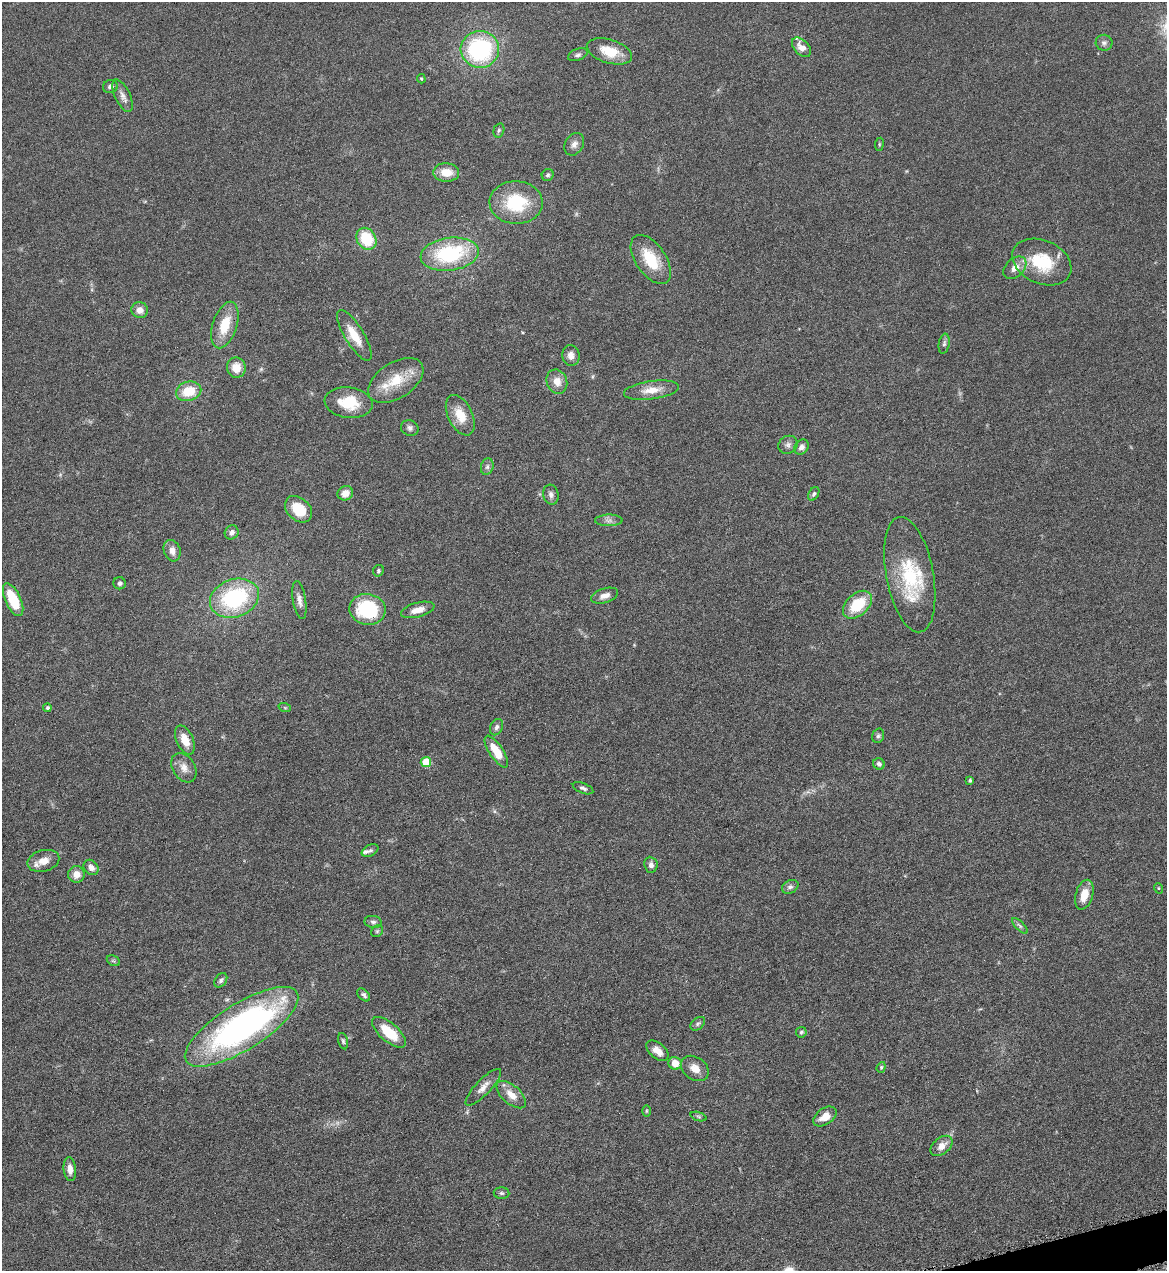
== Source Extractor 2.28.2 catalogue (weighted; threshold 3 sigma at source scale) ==
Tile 6 of 4 x 4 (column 2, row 2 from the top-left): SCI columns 1428-2592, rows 2541-3809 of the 5065 x 5080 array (HDU 1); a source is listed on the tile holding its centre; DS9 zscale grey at full resolution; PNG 1169 x 1273 px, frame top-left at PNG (2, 2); each listed source drawn as its Kron ellipse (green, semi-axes under 4 px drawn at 4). Shown black and unused: <1% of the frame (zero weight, under 4 of 8 exposures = <1% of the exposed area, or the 3 px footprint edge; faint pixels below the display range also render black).
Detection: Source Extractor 2.28.2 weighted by HDU 2 'WHT'; one run over the whole footprint, this tile lists its part. Background 0.0459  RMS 0.0034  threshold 0.0141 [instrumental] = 3 sigma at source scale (4.09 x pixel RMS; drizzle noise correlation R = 1.36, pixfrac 0.8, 0.05/0.05 arcsec/px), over >= 5 px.
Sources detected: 100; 2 too faint to see at this stretch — neither listed nor drawn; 4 inside a brighter listed object's ellipse — not listed separately; the other 94 listed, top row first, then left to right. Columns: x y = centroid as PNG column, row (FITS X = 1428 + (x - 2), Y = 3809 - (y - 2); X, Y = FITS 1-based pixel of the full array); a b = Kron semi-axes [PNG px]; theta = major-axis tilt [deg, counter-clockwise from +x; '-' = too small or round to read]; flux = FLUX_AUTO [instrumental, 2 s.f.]
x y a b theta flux
1104 43 8 8 - 1.1
801 47 11 7 -46 2.7
480 49 19 18 - 41
609 51 23 12 -17 7.6
578 55 10 6 21 0.95
421 79 4 3 - 0.35
110 86 7 6 - 1.1
122 96 17 7 -64 2.1
499 130 7 5 73 0.6
574 144 12 9 58 1.7
879 144 6 3 83 0.38
446 172 13 9 -3 4.9
548 175 6 5 - 0.64
516 203 26 21 -2 18
366 239 12 9 -56 13
450 254 29 16 7 28
651 260 28 15 -56 11
1042 262 31 21 -24 15
1015 268 13 9 43 2.8
140 310 8 8 - 2.5
225 325 24 12 72 8.6
354 335 29 9 -59 6.1
944 344 10 5 80 0.91
571 355 10 8 -79 2
236 368 10 9 - 4.5
396 380 31 18 33 10
557 382 12 10 -70 3.4
651 390 28 9 8 4.8
189 391 13 9 15 7.9
349 403 24 15 -7 9.6
460 415 22 12 -64 6.3
410 428 9 7 -23 1.1
788 445 10 8 32 1.3
801 447 8 6 52 1.5
487 467 8 6 74 0.87
345 493 8 7 - 3
814 494 7 5 59 0.76
551 495 10 7 -76 1.3
298 509 15 11 -42 8.4
609 520 14 5 1 1.4
232 532 7 6 - 1.2
172 551 11 8 -71 2.5
378 571 6 5 - 0.59
910 575 58 23 -79 24
120 583 6 6 - 0.86
605 596 14 7 18 2.1
234 598 25 19 19 33
13 600 17 7 -65 11
299 600 19 6 -80 2
857 605 17 11 42 12
368 609 18 15 -10 23
418 610 17 7 15 3.3
47 708 4 4 - 0.66
285 708 6 4 -19 0.43
497 727 8 6 66 0.99
878 736 7 5 73 0.71
185 740 15 8 -66 4.1
496 752 18 7 -57 7
426 762 5 5 - 11
879 764 6 5 - 0.95
184 768 16 11 -58 2.9
970 780 4 4 - 0.54
583 788 11 5 -22 0.86
370 850 9 5 28 0.82
43 861 16 10 15 3.5
651 865 8 6 -83 1.3
91 867 8 7 - 1.6
76 874 8 8 - 3
790 887 8 6 27 1
1158 888 5 3 - 0.28
1084 895 15 8 74 4.7
373 922 8 6 -8 0.86
1020 926 10 4 -45 0.72
377 931 6 5 - 0.52
113 961 7 5 -30 0.55
221 980 8 5 56 0.81
364 995 8 5 -44 0.87
698 1024 8 5 40 0.73
242 1027 65 23 32 110
389 1032 21 9 -41 9.4
801 1032 5 5 - 0.55
343 1041 8 5 -75 0.7
657 1051 13 7 -40 3.1
675 1063 7 6 - 3.8
881 1067 5 4 - 0.42
695 1068 15 11 -36 3.3
483 1087 24 7 46 2.8
511 1095 18 9 -42 3.9
646 1111 5 3 - 0.38
699 1116 8 3 -19 0.49
825 1116 13 8 34 3.8
942 1146 13 8 39 2.8
70 1169 12 6 -85 2.4
502 1193 8 6 -1 0.75